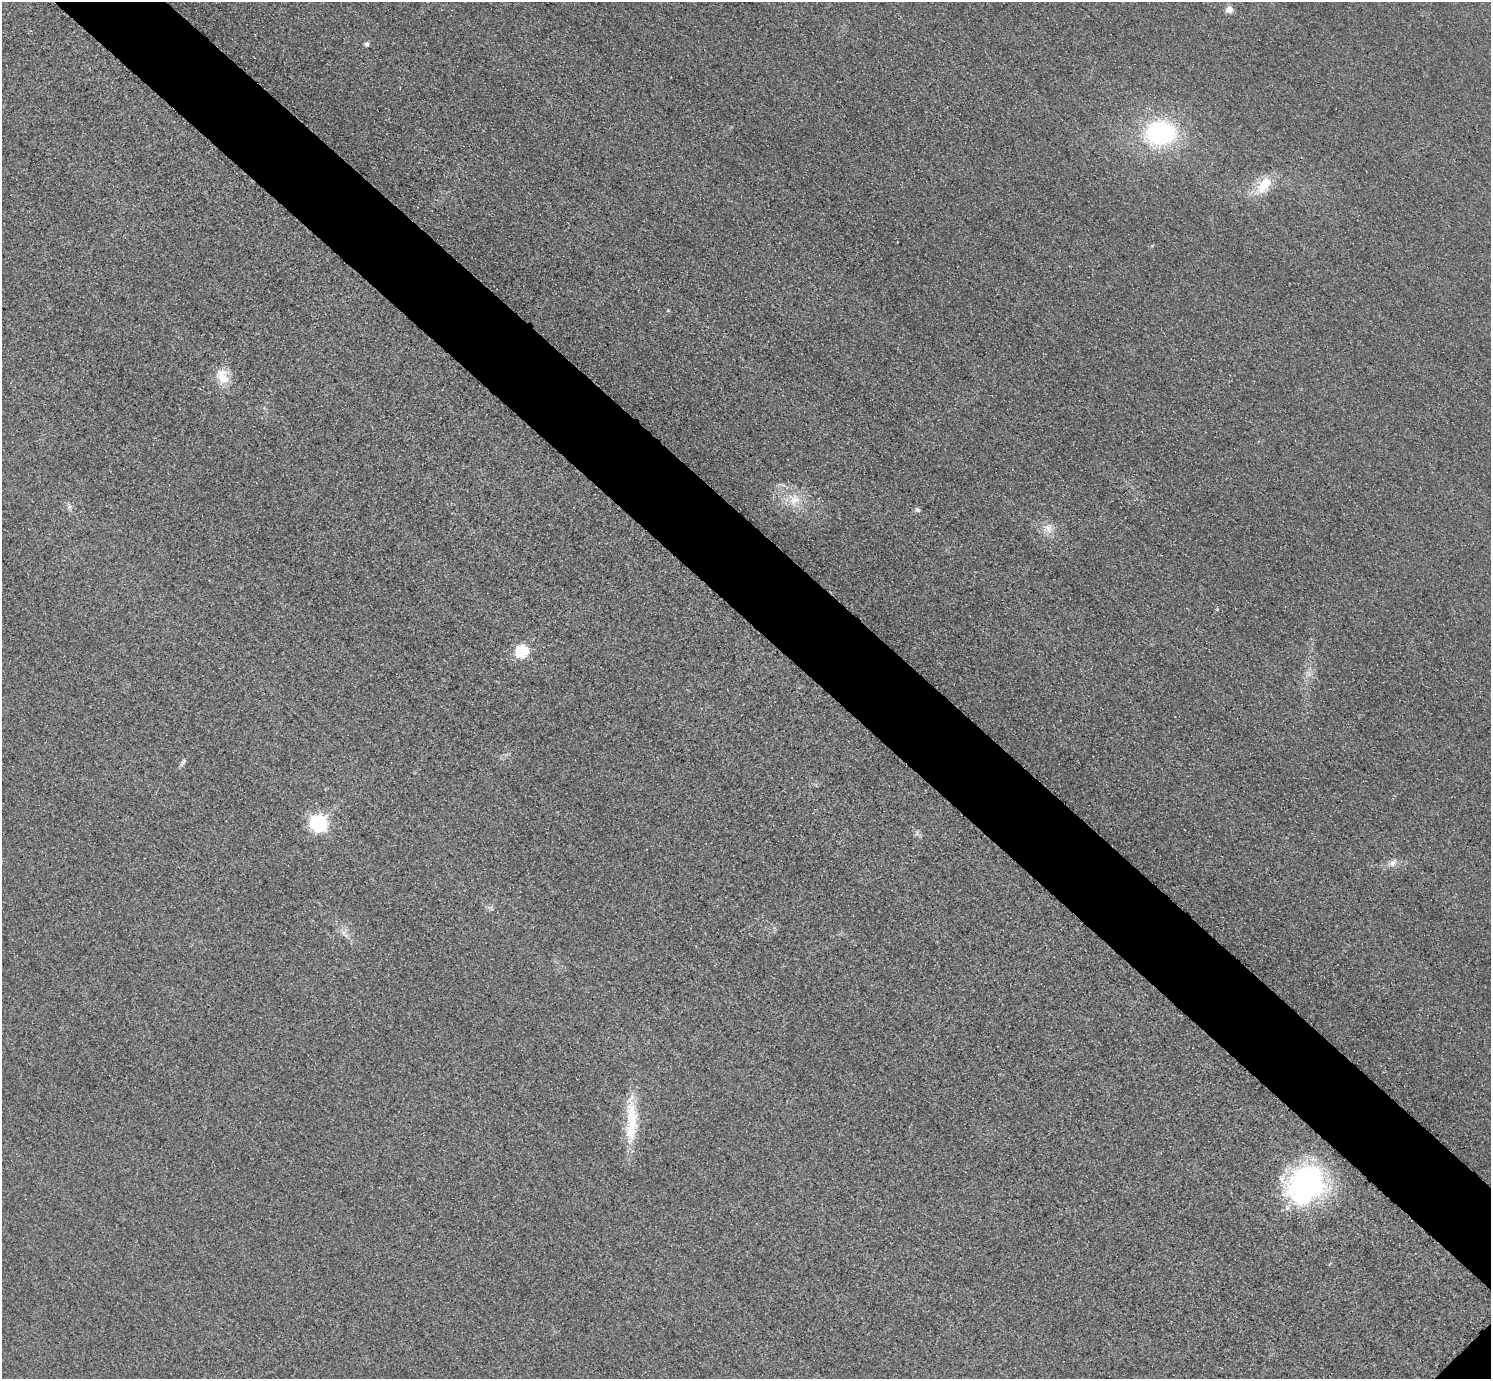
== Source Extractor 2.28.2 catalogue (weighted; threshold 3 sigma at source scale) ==
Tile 11 of 4 x 4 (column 3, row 3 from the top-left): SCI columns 3010-4498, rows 1561-2937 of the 6017 x 6017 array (HDU 1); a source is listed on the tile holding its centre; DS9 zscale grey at full resolution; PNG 1493 x 1381 px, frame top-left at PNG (2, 2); no overlay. Shown black and unused: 7% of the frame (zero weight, under 3 of 4 exposures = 3% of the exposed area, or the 3 px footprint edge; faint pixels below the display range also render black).
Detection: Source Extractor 2.28.2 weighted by HDU 2 'WHT'; one run over the whole footprint, this tile lists its part. Background 0.0847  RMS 0.019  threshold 0.0851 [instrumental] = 3 sigma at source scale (4.5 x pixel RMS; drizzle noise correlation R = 1.50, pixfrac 1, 0.05/0.05 arcsec/px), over >= 5 px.
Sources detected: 17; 1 inside a brighter listed object's ellipse — not listed separately; the other 16 listed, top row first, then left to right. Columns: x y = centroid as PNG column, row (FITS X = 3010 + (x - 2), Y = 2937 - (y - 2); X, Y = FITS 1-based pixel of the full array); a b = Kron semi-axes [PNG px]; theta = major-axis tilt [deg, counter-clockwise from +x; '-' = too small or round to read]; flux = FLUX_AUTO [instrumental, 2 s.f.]
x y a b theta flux
1229 9 8 8 - 12
367 44 5 5 - 5.1
1160 133 29 23 2 230
1264 185 27 14 52 43
1152 246 5 3 - 1.9
668 310 5 3 - 1.7
222 377 22 13 -67 33
794 499 18 13 -8 33
917 510 8 5 -39 4.1
1048 528 11 9 66 14
521 652 6 6 - 190
183 762 13 4 55 4.8
318 823 7 7 - 550
1393 863 12 7 55 9.2
632 1126 36 15 80 66
1305 1184 44 36 44 340